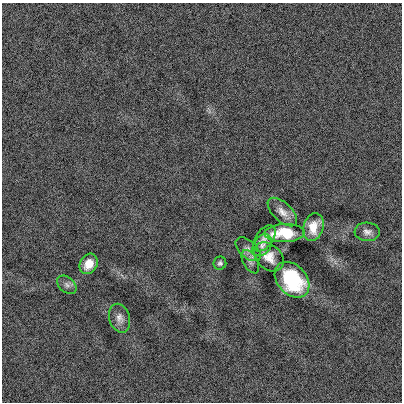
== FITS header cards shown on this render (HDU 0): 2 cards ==
NAXIS1  =                  400
NAXIS2  =                  400

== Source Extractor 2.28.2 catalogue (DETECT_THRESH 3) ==
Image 400 x 400 px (HDU 0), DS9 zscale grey, 1 PNG px = 1 image px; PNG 404 x 404 px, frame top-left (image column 1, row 400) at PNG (2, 3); each listed source drawn as its Kron ellipse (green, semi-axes under 4 px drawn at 4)
Background -8.48e-04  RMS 0.12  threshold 0.346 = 3 sigma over >= 5 px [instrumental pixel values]
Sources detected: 14; all 14 listed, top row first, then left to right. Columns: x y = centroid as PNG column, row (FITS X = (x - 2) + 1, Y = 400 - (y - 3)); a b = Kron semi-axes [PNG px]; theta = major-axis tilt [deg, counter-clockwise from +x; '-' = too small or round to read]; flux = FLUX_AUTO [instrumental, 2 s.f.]
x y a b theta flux
282 212 18 9 -43 68
313 227 14 10 73 110
367 232 12 9 -3 43
285 233 20 9 2 270
264 238 15 8 53 48
262 245 12 8 56 44
248 249 15 8 -42 44
269 257 17 12 -44 91
250 262 13 7 -61 34
220 263 6 6 - 18
89 264 11 8 61 110
292 280 20 14 -48 570
67 285 11 7 -41 31
120 318 14 10 -74 54